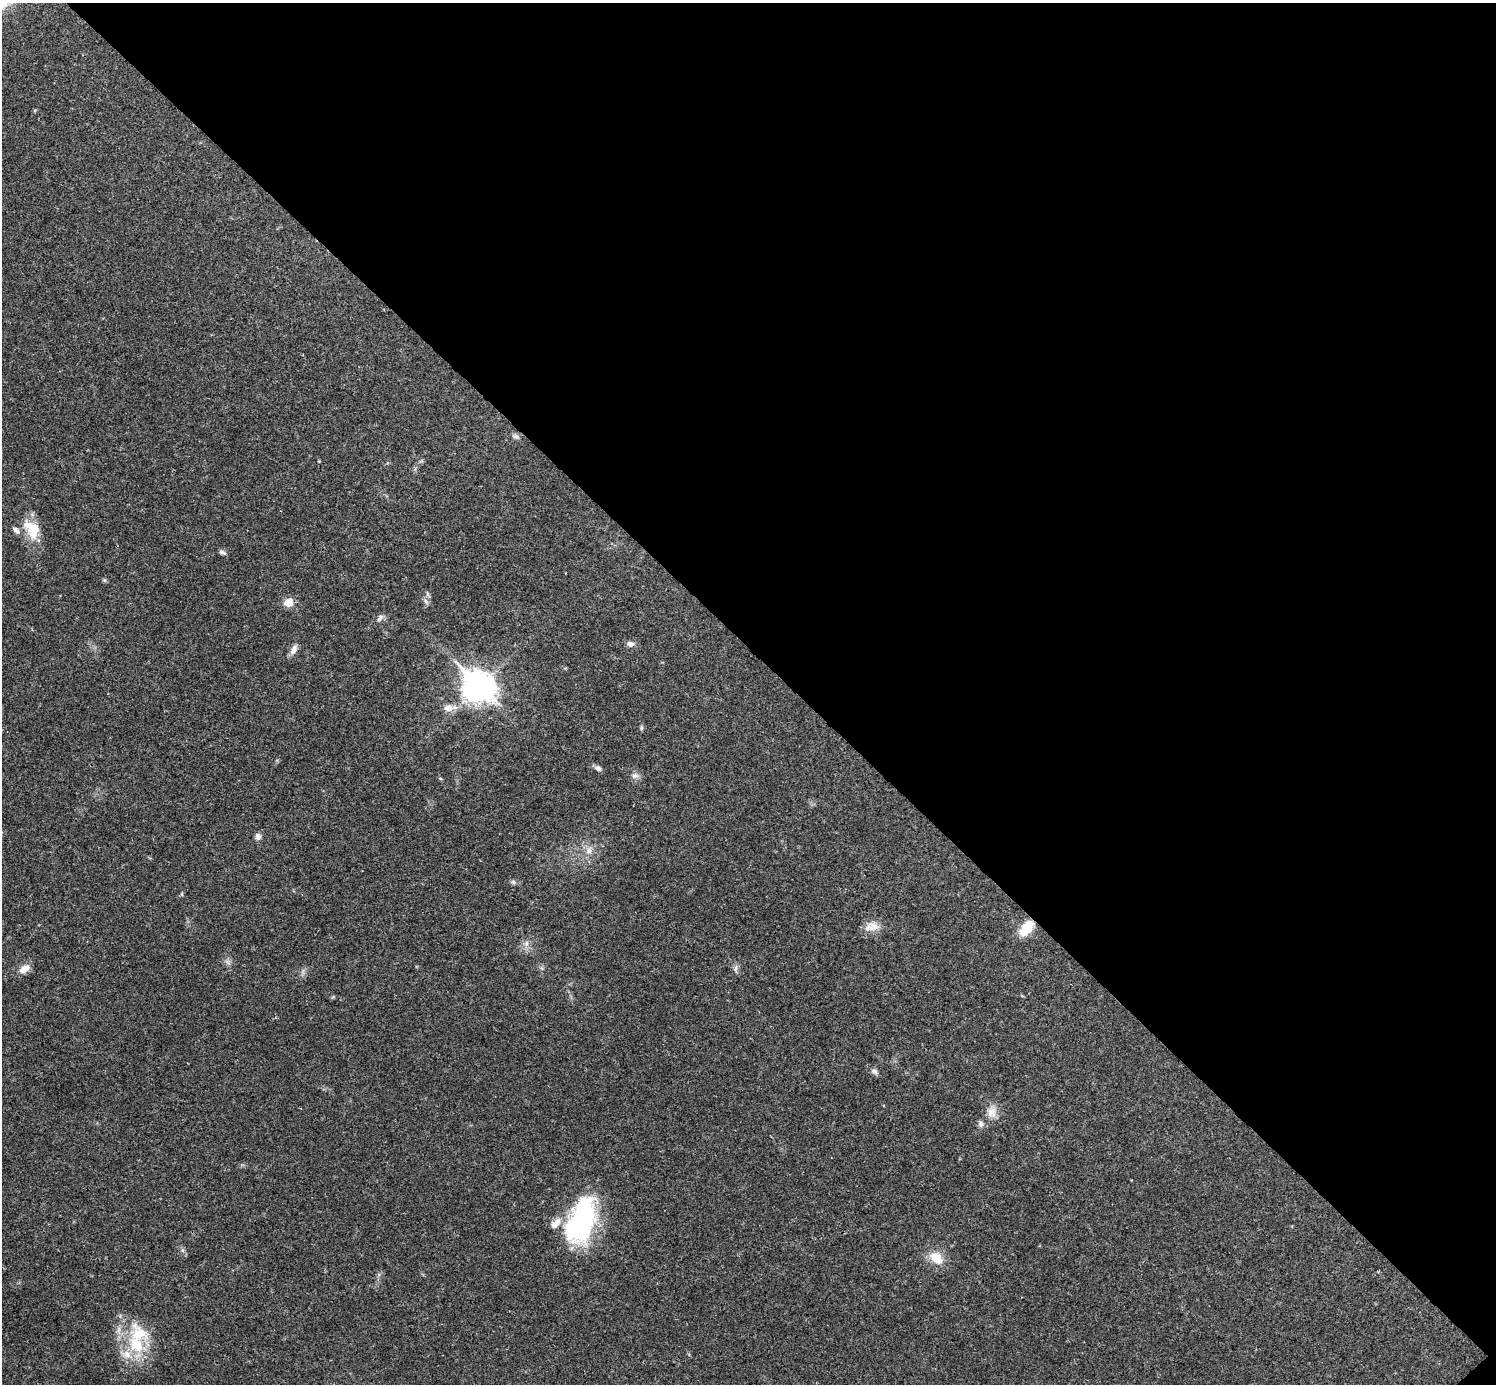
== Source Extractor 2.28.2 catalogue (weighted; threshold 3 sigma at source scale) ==
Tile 8 of 4 x 4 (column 4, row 2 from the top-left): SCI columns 4485-5978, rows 2920-4301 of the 5981 x 5981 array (HDU 1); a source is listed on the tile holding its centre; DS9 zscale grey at full resolution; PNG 1498 x 1386 px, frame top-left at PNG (2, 3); no overlay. Shown black and unused: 47% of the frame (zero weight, under 3 of 4 exposures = <1% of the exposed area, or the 3 px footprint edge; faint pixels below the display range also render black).
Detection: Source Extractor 2.28.2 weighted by HDU 2 'WHT'; one run over the whole footprint, this tile lists its part. Background 0.0209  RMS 0.0022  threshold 0.00989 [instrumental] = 3 sigma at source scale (4.5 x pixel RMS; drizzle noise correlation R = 1.50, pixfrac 1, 0.05/0.05 arcsec/px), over >= 5 px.
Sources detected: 31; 4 inside a brighter listed object's ellipse — not listed separately; the other 27 listed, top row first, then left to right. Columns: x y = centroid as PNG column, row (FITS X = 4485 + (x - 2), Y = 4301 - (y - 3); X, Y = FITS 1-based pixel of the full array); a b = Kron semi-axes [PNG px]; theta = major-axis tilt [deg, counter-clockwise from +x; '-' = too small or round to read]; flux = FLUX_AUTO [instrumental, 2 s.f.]
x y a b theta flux
516 436 11 6 -19 0.68
32 529 29 17 -58 5.6
222 552 8 6 -26 0.61
427 594 7 4 -88 0.43
289 602 10 8 27 2.5
380 618 11 6 52 0.76
630 644 10 7 -8 0.9
294 649 14 7 69 1.2
478 687 12 10 -42 300
449 708 17 9 5 2.1
641 728 8 4 -90 0.35
598 768 9 6 -31 0.79
635 776 10 7 0 0.86
258 836 8 7 - 0.88
589 851 9 7 -76 1.1
513 882 7 5 -45 0.43
873 926 17 13 -10 2.4
1026 928 21 11 53 4.4
526 944 8 4 72 0.58
735 968 12 5 87 0.73
24 969 14 8 29 1.9
874 1071 8 7 - 0.68
992 1112 15 13 70 2.3
981 1124 8 7 - 0.71
582 1220 52 26 72 33
936 1258 17 12 -48 4.1
136 1344 28 19 -61 10
Overlapping masked pixels (flux is a lower limit): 1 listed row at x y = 1026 928